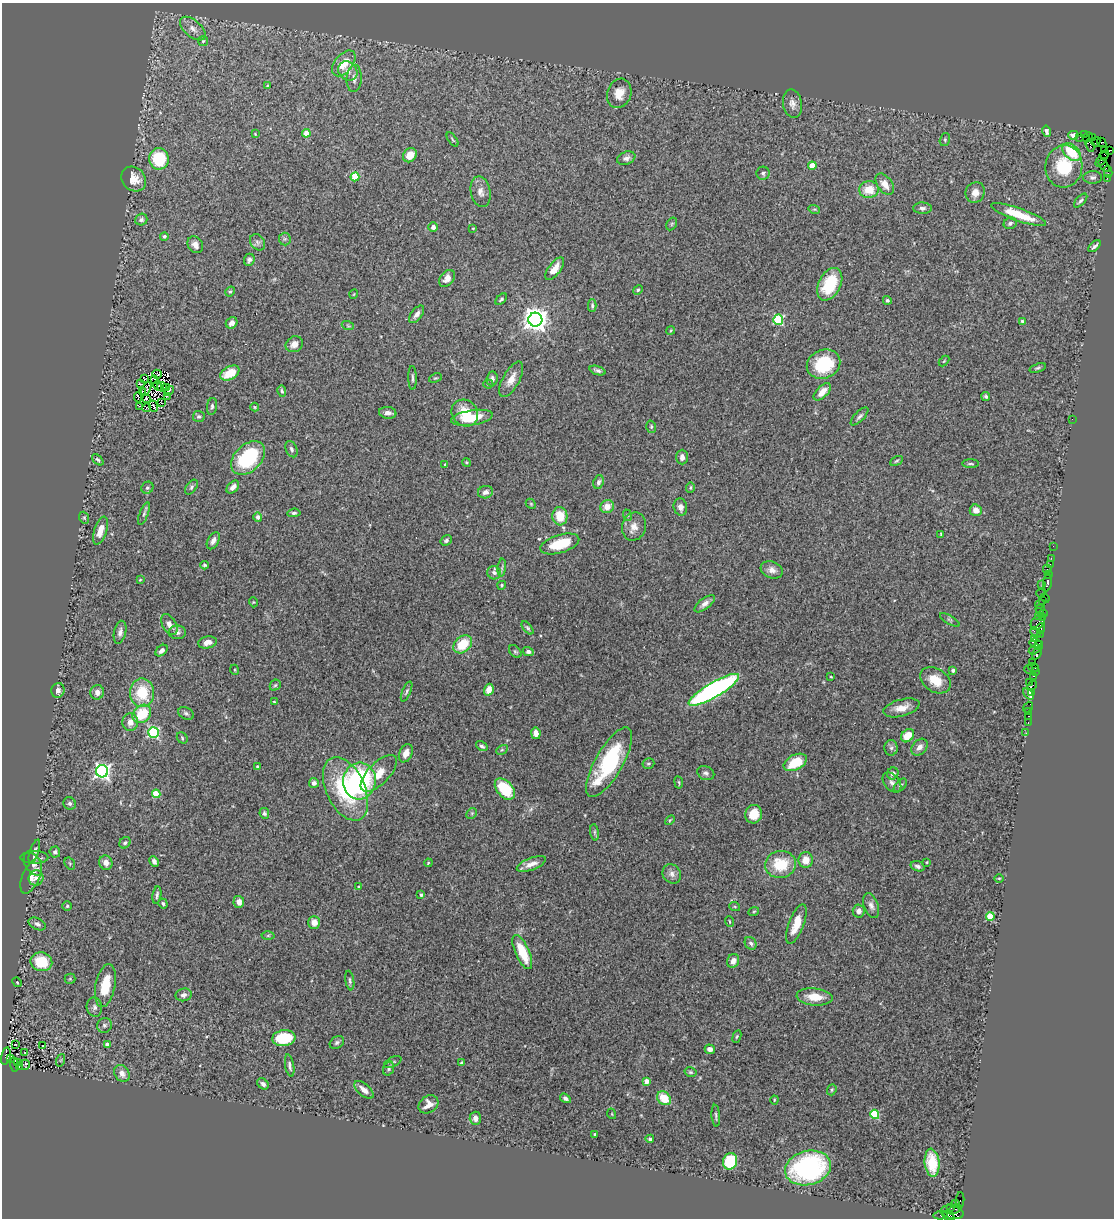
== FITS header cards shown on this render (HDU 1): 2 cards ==
NAXIS1  =                 1112
NAXIS2  =                 1216

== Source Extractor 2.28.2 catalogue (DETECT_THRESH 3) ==
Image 1112 x 1216 px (HDU 1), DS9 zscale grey, 1 PNG px = 1 image px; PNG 1116 x 1220 px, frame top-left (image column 1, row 1216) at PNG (2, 3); each listed source drawn as its Kron ellipse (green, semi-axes under 4 px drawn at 4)
Background 0.927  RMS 0.049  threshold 0.148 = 3 sigma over >= 5 px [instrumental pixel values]
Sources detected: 338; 1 with non-positive FLUX_AUTO (blend fragments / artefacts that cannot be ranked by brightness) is neither listed nor drawn; the other 337 listed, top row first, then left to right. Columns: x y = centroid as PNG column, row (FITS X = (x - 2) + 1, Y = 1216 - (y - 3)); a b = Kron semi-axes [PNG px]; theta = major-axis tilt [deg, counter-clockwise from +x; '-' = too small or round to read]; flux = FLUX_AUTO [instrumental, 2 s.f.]
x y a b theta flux
193 29 15 8 -41 25
203 41 5 5 - 4.9
344 63 15 8 51 63
348 71 10 9 - 20
354 78 13 7 86 18
267 86 4 3 - 2.9
619 93 15 12 70 49
792 104 14 9 -80 20
1046 131 6 4 -77 11
306 133 4 4 - 60
255 134 3 3 - 2.4
1084 134 4 3 - 70
1073 135 5 4 - 13
1080 137 3 2 - 49
1088 137 5 2 - 150
1093 138 3 3 - 140
452 139 8 3 -55 4
945 140 6 5 - 5.6
1096 142 5 4 - 740
1102 143 5 3 - 160
1090 145 6 3 -69 1100
1105 149 4 3 - 340
1109 150 4 3 - 61
1071 152 10 7 -44 120
1104 154 4 2 - 70
410 155 7 6 - 38
626 158 9 6 20 12
159 159 11 10 - 150
1102 159 9 3 52 140
812 166 4 4 - 74
1064 166 21 18 83 140
1104 166 7 3 -50 130
1108 172 6 3 -81 82
763 173 6 6 - 7.3
355 177 4 4 - 130
1093 177 9 6 1 10
1107 178 2 2 - 16
134 179 13 11 -44 42
885 184 12 7 -54 29
869 190 10 8 6 58
480 192 15 10 -80 23
975 192 10 9 - 25
1081 201 8 4 47 7.6
922 208 9 5 -1 9.4
814 209 6 4 -16 4.2
1019 215 29 6 -20 100
141 219 6 5 - 8.6
1010 223 7 5 23 8.9
672 224 7 5 59 5.1
433 227 4 4 - 14
473 228 3 2 - 2.3
164 236 4 4 - 5.8
285 239 6 6 - 7.2
257 242 9 7 -53 11
195 245 9 7 -55 20
1094 246 7 3 42 8
249 260 6 5 - 9.1
555 269 13 6 54 40
447 278 9 6 50 22
830 284 17 11 63 140
638 290 5 4 - 4.5
230 291 5 4 - 4.8
354 294 4 3 - 2.4
501 299 7 4 42 6.8
887 300 4 4 - 5.4
592 306 6 3 -89 5.7
417 314 10 5 53 15
535 320 7 7 - 3500
778 320 5 5 - 290
1022 321 4 4 - 3.9
232 323 6 5 - 17
348 326 6 3 -19 4.2
671 330 4 3 - 2.9
294 344 9 7 33 23
944 361 6 4 45 3.7
824 364 17 14 23 170
1038 368 8 4 18 5.7
597 370 8 4 -20 8.8
230 373 10 6 28 72
157 374 4 3 - 2.2
412 378 12 3 -89 6.8
435 378 7 4 21 4.5
144 379 2 2 - 0.69
155 379 3 2 - 1.7
492 379 7 5 85 13
511 379 19 8 61 32
141 384 3 2 - 3.5
488 384 5 4 - 4.8
158 385 5 3 - 3.1
162 387 5 2 - 2.7
167 387 3 2 - 0.18
146 389 7 2 66 3.2
169 391 5 3 - 5.6
282 391 6 4 -79 6.3
142 392 3 2 - 1.7
822 392 11 5 45 29
167 396 3 2 - 1.5
986 396 4 4 - 6.3
138 397 5 2 - 2.8
146 399 4 2 - 4.6
162 403 3 2 - 3.5
140 406 3 2 - 3.5
153 406 6 2 -70 5.3
212 406 8 5 83 8
255 407 4 4 - 3.3
147 408 4 2 - 6.6
388 413 9 6 -8 17
465 413 14 12 -47 69
860 416 12 5 46 9.3
199 417 6 5 - 6.9
472 418 21 7 9 96
1072 419 2 2 - 5.9
651 427 6 4 -72 5.1
291 449 8 5 -66 8.7
682 457 7 5 90 17
248 458 20 13 44 230
98 460 7 3 -44 5.6
896 461 7 3 27 4.5
466 462 4 3 - 3.5
970 464 8 3 0 5
445 465 3 3 - 4.3
598 482 7 5 67 9.6
191 487 8 5 54 7.8
233 487 8 5 47 16
147 488 6 5 - 6.7
690 488 5 4 - 4.1
485 492 7 6 - 16
531 504 6 4 -47 3.8
607 507 7 6 - 33
680 507 9 6 -75 18
976 510 6 5 - 25
294 513 7 4 6 7
144 514 12 4 69 7.8
627 515 6 3 -71 3.8
560 516 9 7 -86 71
258 517 4 4 - 16
84 518 6 4 -68 4.7
634 527 14 12 75 29
100 531 14 6 72 34
941 534 4 3 - 2.9
446 540 6 5 - 7.2
213 541 9 5 61 15
560 544 20 9 17 100
1053 546 2 2 - 23
1051 558 2 2 - 35
1050 564 2 2 - 42
205 565 4 3 - 4.7
502 568 9 3 85 6.6
1047 569 4 2 - 81
772 570 11 8 -20 20
494 573 7 6 - 10
1049 574 3 3 - 110
140 580 3 3 - 3
1047 583 8 3 82 160
502 585 4 4 - 4.9
1042 585 2 2 - 35
1041 594 4 2 - 31
1045 598 5 2 - 38
1043 601 2 2 - 34
253 602 5 3 - 2.6
705 604 12 5 38 16
1040 604 5 2 - 120
1040 609 4 3 - 56
1043 613 2 2 - 12
1039 616 3 3 - 150
1043 617 3 3 - 67
950 620 11 3 -31 5.1
1038 622 8 6 51 370
169 624 11 7 -60 19
527 628 8 4 -49 5.7
1041 628 5 4 - 220
120 632 11 6 77 14
177 632 8 7 - 13
1035 632 6 2 -46 92
1040 635 3 3 - 140
1034 639 4 4 - 310
207 642 9 6 11 23
1035 643 6 4 -6 150
463 644 10 7 42 96
1039 645 4 2 - 82
1035 649 6 3 34 160
161 651 7 4 41 12
515 652 7 5 -47 5.7
528 652 5 4 - 9.3
1037 653 7 3 61 150
1033 662 2 2 - 53
1033 668 5 2 - 73
1028 669 4 3 - 110
235 670 5 3 - 3.3
953 670 4 4 - 5.8
1035 672 3 2 - 39
1034 676 3 2 - 56
831 677 3 2 - 2.4
935 680 16 11 -33 64
1030 682 3 2 - 63
275 685 6 5 - 5.3
1032 686 6 3 40 150
58 690 7 6 - 12
489 690 6 5 - 32
714 690 29 7 30 940
407 691 11 4 67 6.4
97 692 7 7 - 20
1032 692 4 3 - 99
142 693 14 12 -90 120
1029 694 7 3 -52 620
274 702 4 3 - 3.8
1028 707 6 3 52 20
901 708 18 8 15 39
1029 711 4 3 - 130
186 713 8 5 -26 8.2
142 714 10 8 44 120
1029 716 3 2 - 32
130 722 9 7 86 24
1028 723 3 2 - 64
153 732 5 5 - 380
536 733 6 4 -79 22
1026 733 2 2 - 9
908 736 7 5 48 57
182 738 6 5 - 4.5
482 746 6 4 -35 7.6
920 747 9 6 49 20
891 748 8 6 -88 9.5
502 750 6 4 29 5
406 753 9 6 66 26
609 762 39 14 60 320
795 762 12 7 27 95
648 763 6 5 - 5.4
257 766 3 3 - 3.6
102 771 6 6 - 1000
379 773 23 10 45 54
706 773 9 6 -23 10
893 773 6 5 - 15
359 781 18 16 84 430
679 782 6 3 -81 3.8
314 783 5 5 - 13
892 783 11 7 -50 15
900 785 8 5 46 7.2
345 789 34 19 -65 280
505 789 12 7 -49 150
156 794 4 4 - 110
70 803 6 6 - 8.9
264 813 5 4 - 6.6
472 813 6 4 46 4.9
754 814 9 8 - 53
670 820 6 3 44 3.7
595 832 8 4 -82 6.7
125 843 6 5 - 6.5
34 851 12 4 71 10
55 852 5 5 - 8.3
34 857 14 6 1 18
806 860 8 7 - 37
154 861 5 4 - 12
927 862 3 2 - 2.6
106 863 7 6 - 20
428 863 4 3 - 2.9
33 864 13 7 -59 16
70 864 6 4 -56 4.3
531 864 15 6 20 24
780 864 15 13 7 120
918 866 7 5 -18 9.8
672 874 10 8 -56 17
31 876 19 8 66 39
36 878 7 7 - 15
999 878 5 3 - 3
359 887 3 3 - 4.6
157 895 8 3 81 7.9
421 895 4 3 - 7.6
239 902 6 5 - 22
163 903 5 4 - 5.5
67 906 5 4 - 4.4
871 906 13 7 -71 16
735 907 5 3 - 3.2
754 911 5 3 - 3.3
859 911 6 6 - 16
990 917 4 4 - 120
729 921 5 2 - 2.9
314 922 6 6 - 24
37 924 9 5 -26 12
796 924 21 7 69 60
268 935 6 4 1 5
751 943 7 5 -56 9.2
522 952 18 7 -66 92
733 961 7 6 - 21
41 962 11 9 -14 120
70 979 5 5 - 4.4
350 980 10 4 -81 7.1
17 982 5 4 - 3.3
105 986 22 10 79 98
184 995 8 6 15 13
815 997 18 8 -5 59
94 1007 9 7 -79 14
104 1025 8 7 - 9
737 1037 6 4 68 4.5
284 1038 12 8 7 140
337 1042 8 6 33 8.1
16 1044 3 2 - 13
107 1044 4 3 - 13
43 1046 3 3 - 29
710 1049 5 4 - 14
24 1052 2 2 - 2.1
6 1056 9 5 77 1300
11 1059 3 3 - 280
61 1060 6 4 71 4.6
18 1062 3 3 - 78
393 1062 9 5 26 7.1
462 1063 4 3 - 4.6
14 1064 7 3 -85 380
25 1065 5 2 - 2.2
19 1066 3 2 - 130
290 1066 11 4 -80 10
389 1069 7 5 70 6.8
690 1072 6 4 -15 5.2
122 1073 9 7 -56 22
646 1081 4 4 - 44
263 1084 6 5 - 12
364 1090 12 6 -40 23
832 1090 6 4 69 5.1
565 1098 6 4 -35 8.9
664 1098 8 6 -45 69
774 1100 4 4 - 3
428 1104 10 8 37 24
612 1114 5 3 - 2.5
875 1114 5 4 - 170
716 1116 11 3 -86 6.8
475 1118 7 5 -88 14
595 1134 3 3 - 5.6
650 1139 4 4 - 6.7
730 1161 8 7 - 180
932 1163 14 7 -84 100
808 1168 23 17 15 540
960 1200 8 3 86 100
955 1203 2 2 - 20
951 1207 3 2 - 41
954 1209 7 3 34 150
952 1212 11 6 -11 810
940 1215 7 3 2 120
948 1216 6 4 -29 310
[1 non-positive-flux detection neither listed nor drawn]